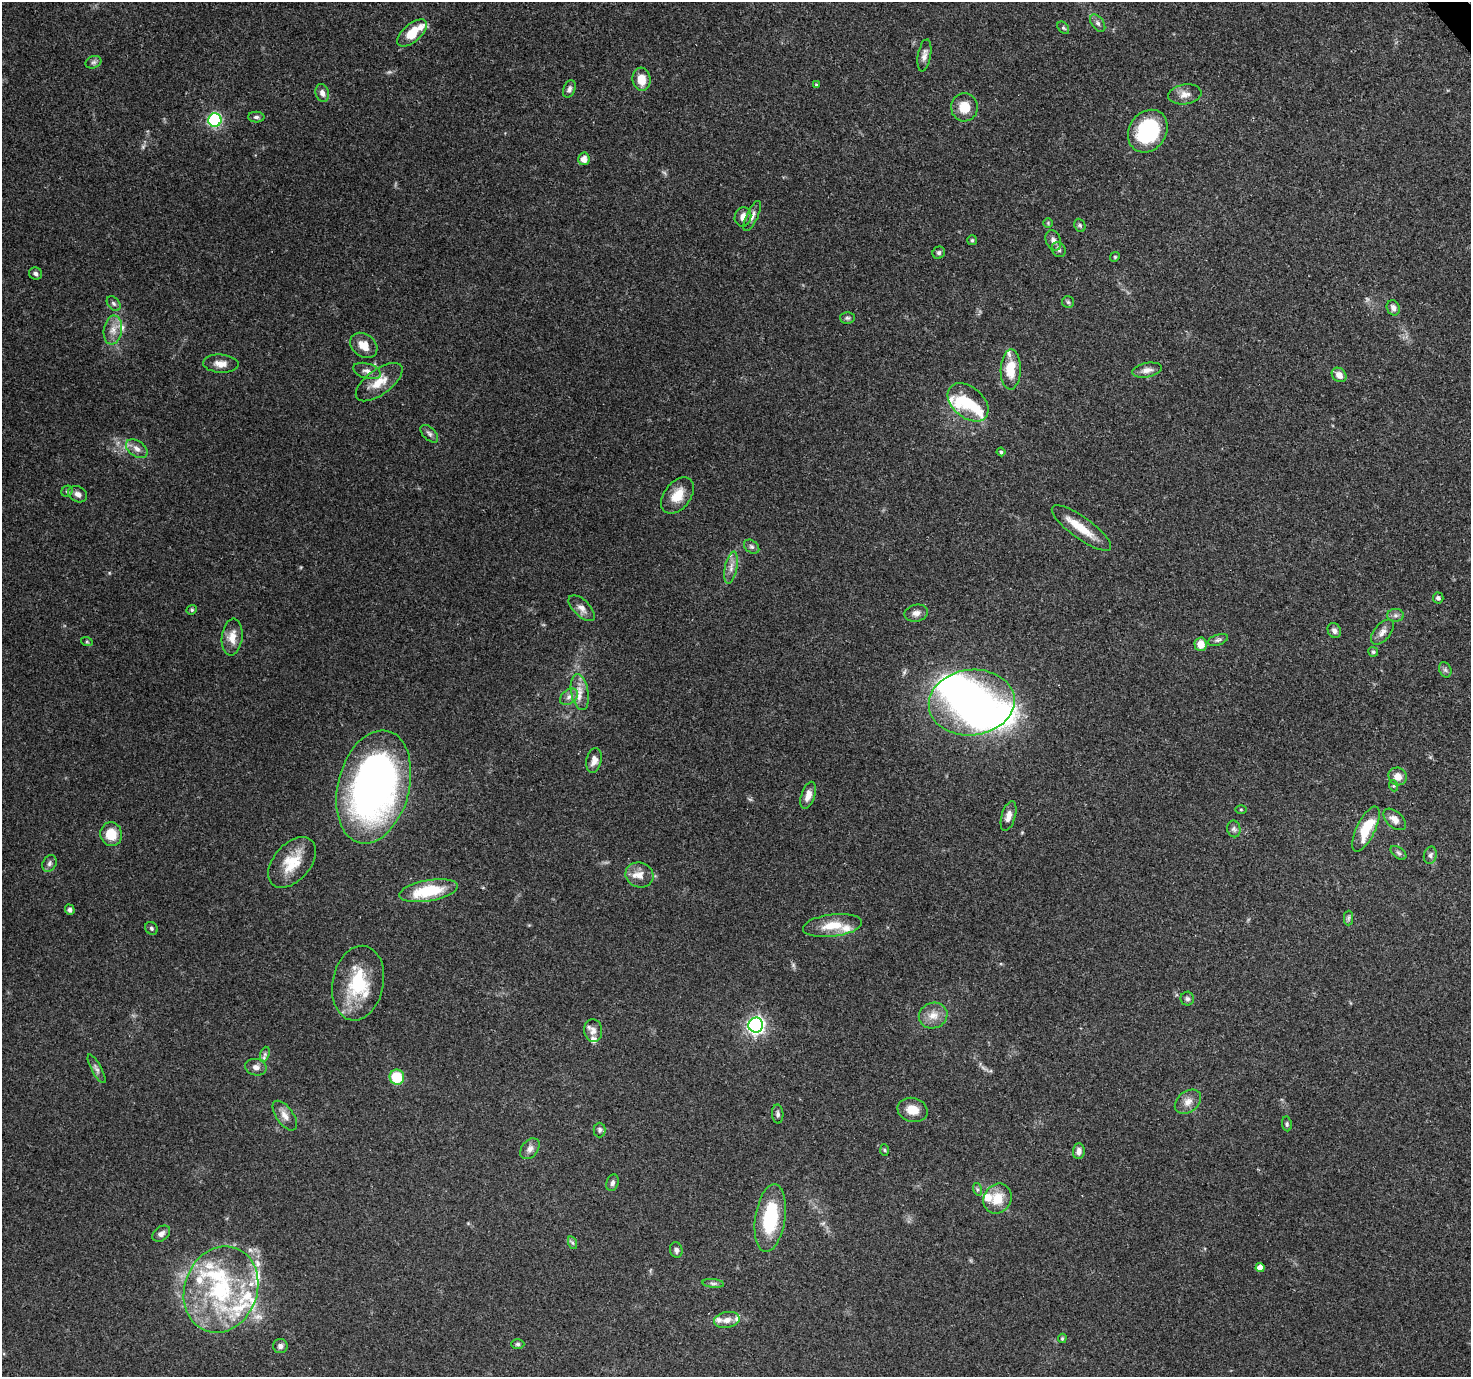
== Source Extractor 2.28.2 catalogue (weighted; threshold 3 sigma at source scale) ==
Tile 10 of 4 x 4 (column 2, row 3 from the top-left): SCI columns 1588-3056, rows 1629-3003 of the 6116 x 6065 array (HDU 1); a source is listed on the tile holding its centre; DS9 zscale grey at full resolution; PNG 1473 x 1379 px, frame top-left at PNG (2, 2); each listed source drawn as its Kron ellipse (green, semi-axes under 4 px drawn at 4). Shown black and unused: <1% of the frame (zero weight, under 3 of 4 exposures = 9% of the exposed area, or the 3 px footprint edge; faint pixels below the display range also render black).
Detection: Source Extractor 2.28.2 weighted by HDU 2 'WHT'; one run over the whole footprint, this tile lists its part. Background 0.151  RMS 0.0043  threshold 0.0194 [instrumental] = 3 sigma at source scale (4.5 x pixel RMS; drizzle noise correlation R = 1.50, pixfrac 1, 0.0396/0.0396 arcsec/px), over >= 5 px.
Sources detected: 140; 4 inside a brighter object's white glare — neither listed nor drawn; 20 inside a brighter listed object's ellipse — not listed separately; the other 116 listed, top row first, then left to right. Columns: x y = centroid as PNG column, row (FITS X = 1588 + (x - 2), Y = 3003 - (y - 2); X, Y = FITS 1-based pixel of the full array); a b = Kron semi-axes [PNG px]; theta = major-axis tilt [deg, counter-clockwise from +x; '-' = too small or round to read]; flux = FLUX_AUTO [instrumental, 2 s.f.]
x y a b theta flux
1098 23 10 6 -53 1.4
1063 28 7 5 -50 0.75
412 33 18 9 40 10
924 55 16 6 80 2.4
93 62 8 6 20 1.2
641 79 11 9 -85 6
816 85 3 3 - 0.63
569 89 9 6 69 1.4
322 93 9 6 -73 2.1
1185 94 16 10 8 3.5
964 107 14 13 - 7.1
256 117 8 5 -1 1.1
215 120 7 6 - 60
1148 131 22 18 55 39
584 159 6 5 - 3.3
752 216 16 5 65 2
743 217 10 8 74 3.1
1048 223 5 4 - 0.45
1080 225 7 5 -68 0.85
972 240 5 5 - 0.63
1053 240 10 7 -67 2.1
1059 250 8 6 -49 1.2
939 253 6 6 - 1
1115 257 5 4 - 0.53
35 273 6 6 - 1.2
1068 302 6 6 - 0.83
114 303 8 5 -50 1
1393 308 8 6 -68 2.1
847 318 7 5 -1 0.86
113 330 14 9 81 4
364 345 15 11 -37 4.9
221 364 18 9 -3 3.7
1011 370 20 10 88 11
1147 370 15 7 10 2.9
367 371 14 7 -17 2.4
1339 375 8 6 -42 3.3
379 382 27 12 36 7.7
968 402 23 15 -40 13
429 434 11 6 -45 1.3
137 449 12 7 -36 2.7
1001 452 4 4 - 0.64
67 491 6 5 - 0.69
78 494 10 7 -27 2.2
677 496 20 13 52 7.7
1081 528 36 10 -36 9.4
752 547 8 6 -38 1.2
731 568 16 6 79 2.8
1438 598 5 5 - 1
582 608 16 8 -44 2.9
192 610 5 4 - 0.67
916 613 12 8 12 2.4
1395 615 8 6 0 1.3
1334 631 8 6 -62 1.7
1382 632 15 8 51 2.6
232 637 18 10 83 5.3
1218 640 10 5 18 1.2
87 642 6 4 -18 0.52
1201 644 6 6 - 5.1
1373 652 5 5 - 0.75
1445 670 8 6 -68 1.1
580 692 18 8 -80 4.6
569 697 10 7 36 2
972 702 43 33 7 130
594 761 13 7 77 2.8
1398 777 9 8 - 3.9
1394 786 5 3 - 0.49
374 787 58 35 75 200
808 795 14 6 71 3.5
1241 809 5 3 - 0.43
1008 816 15 7 74 3.2
1395 819 13 8 -43 3.2
1234 829 8 6 -78 1.3
1366 829 25 9 64 14
111 834 12 10 -78 8.6
1398 853 9 5 -38 0.95
1430 855 9 6 76 1.3
292 862 30 18 49 13
50 863 9 6 60 1.3
639 875 14 12 -19 4.6
429 891 30 10 10 21
70 910 5 4 - 1.4
1348 918 7 4 89 0.89
832 925 30 11 7 9.3
151 928 7 6 - 0.87
358 983 38 25 79 24
1187 999 7 7 - 1
933 1016 14 12 18 4.9
756 1025 7 7 - 130
593 1031 11 9 -81 2.6
265 1054 7 4 70 1
256 1067 11 8 -12 2.3
97 1069 16 5 -61 1.6
397 1077 7 7 - 14
1188 1102 14 10 38 3.3
912 1110 15 12 -15 5.6
778 1114 9 5 -87 1.1
285 1116 17 8 -54 3.5
1287 1124 7 5 -82 0.83
600 1130 7 6 - 1.1
530 1149 12 8 50 2.2
885 1150 6 4 -87 0.52
1079 1151 8 6 85 2.2
612 1183 8 6 72 1.4
977 1189 6 4 -72 0.78
997 1199 16 13 58 8.4
770 1218 34 15 81 28
161 1234 10 7 37 2
573 1243 6 4 -70 0.85
676 1250 8 6 -78 1.3
1260 1268 4 4 - 3.1
713 1283 11 4 -5 1.1
221 1290 44 36 69 54
727 1320 13 8 11 3
1062 1338 5 4 - 0.54
518 1344 6 5 - 0.85
280 1346 7 7 - 1.6